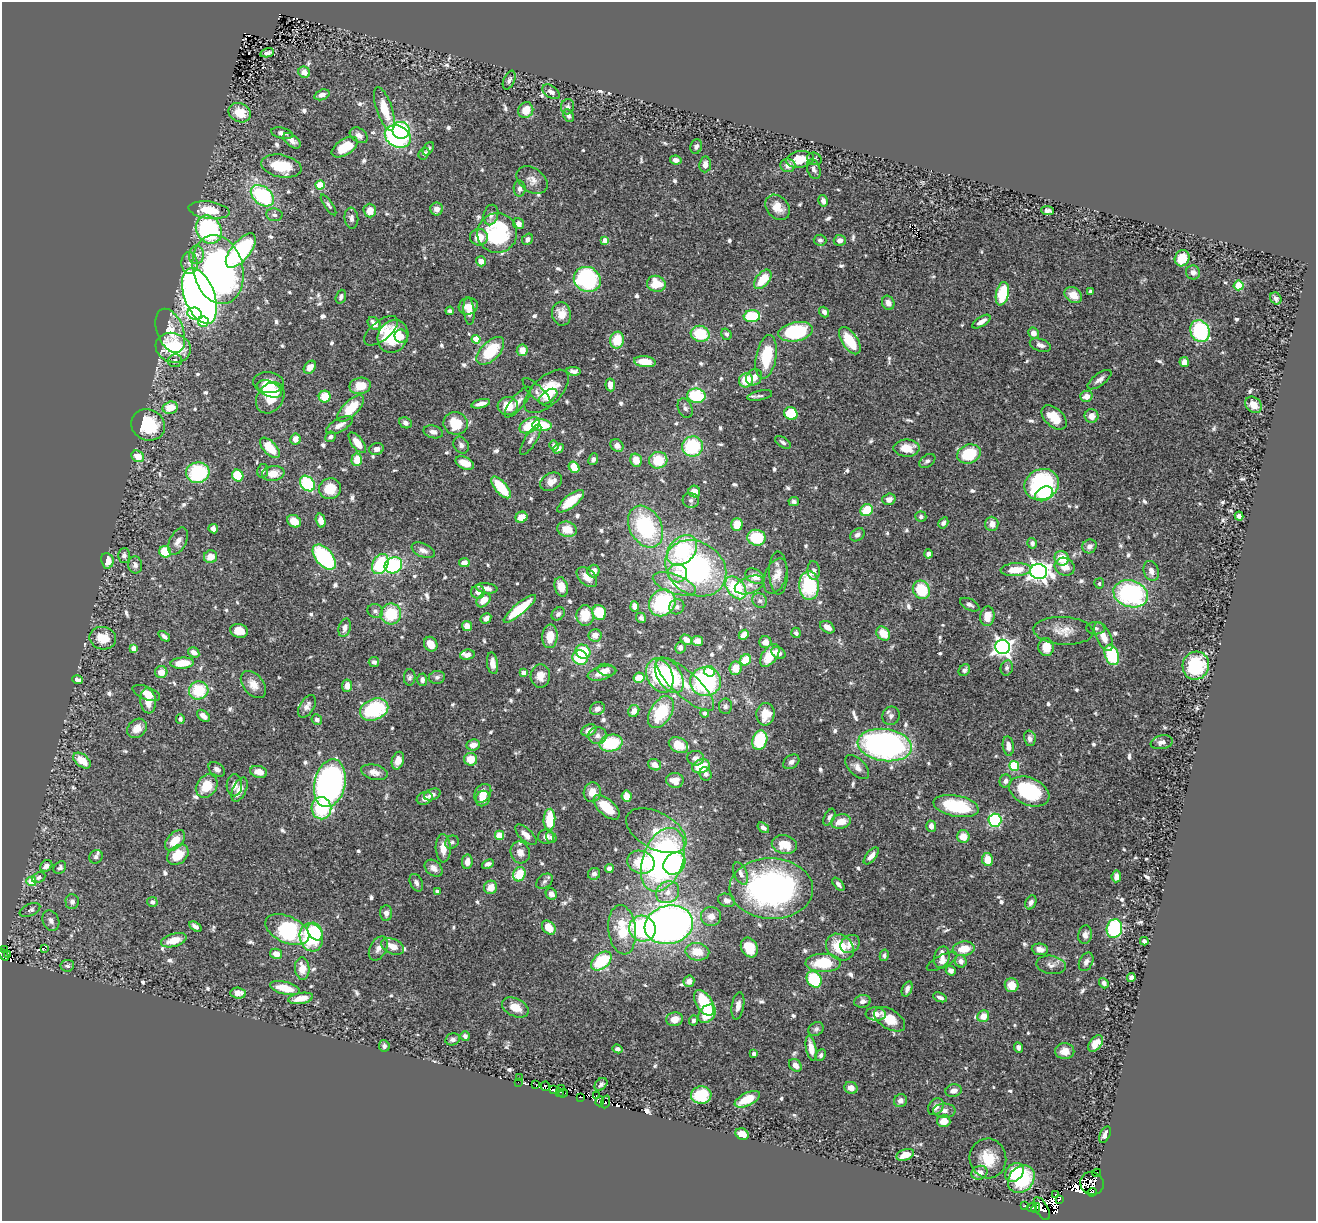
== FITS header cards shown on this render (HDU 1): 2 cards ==
NAXIS1  =                 1314
NAXIS2  =                 1219

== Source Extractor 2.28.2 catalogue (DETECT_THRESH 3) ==
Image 1314 x 1219 px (HDU 1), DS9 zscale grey, 1 PNG px = 1 image px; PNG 1318 x 1223 px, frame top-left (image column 1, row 1219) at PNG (2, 2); each listed source drawn as its Kron ellipse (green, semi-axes under 4 px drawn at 4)
Background 0.909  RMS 0.031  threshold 0.0936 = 3 sigma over >= 5 px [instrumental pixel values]
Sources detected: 770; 9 with non-positive FLUX_AUTO (blend fragments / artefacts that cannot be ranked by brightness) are neither listed nor drawn; of the other 761, the 500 brightest by FLUX_AUTO listed and drawn (261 fainter detections omitted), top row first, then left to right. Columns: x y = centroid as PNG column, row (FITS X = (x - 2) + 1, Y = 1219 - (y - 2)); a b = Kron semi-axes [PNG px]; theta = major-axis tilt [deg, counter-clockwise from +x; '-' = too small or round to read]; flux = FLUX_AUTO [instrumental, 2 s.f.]
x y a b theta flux
267 53 7 4 14 7.1
304 72 6 5 - 17
509 80 10 5 65 5.9
551 92 9 5 -35 8.4
322 95 8 5 19 12
568 107 8 6 76 6.2
384 109 23 8 -71 48
526 110 8 7 - 33
240 113 11 9 -25 42
568 116 7 5 -66 6.8
401 130 8 8 - 180
282 133 11 5 -13 11
359 135 10 7 -33 11
398 137 13 10 -27 340
292 141 10 6 -37 11
696 146 7 5 70 6.7
345 147 15 7 32 59
428 149 7 4 57 5.9
424 153 6 5 - 7.6
800 159 14 8 8 47
814 159 7 6 - 5.7
676 160 5 4 - 12
705 164 8 6 84 14
788 165 7 7 - 16
281 166 20 11 -11 69
814 169 10 6 -70 8.2
532 180 17 12 -35 18
320 185 4 4 - 83
520 189 8 6 -87 7.9
262 196 13 9 -39 200
823 201 6 4 -78 9.5
328 205 12 4 -56 5.6
778 207 14 10 -47 24
437 209 6 6 - 13
209 210 20 8 -7 57
1047 210 6 4 -6 7.1
370 211 7 6 - 24
274 215 8 6 -8 6.8
491 215 10 7 76 9
351 218 10 7 -83 8.7
518 224 6 5 - 12
209 230 15 12 -59 360
497 233 20 20 - 180
479 237 9 8 - 26
527 239 6 5 - 7.7
605 240 4 4 - 18
820 240 6 5 - 5.8
840 240 6 5 - 9.6
241 251 21 9 51 250
196 255 9 7 81 10
1182 258 8 7 - 51
481 261 5 4 - 17
189 263 11 8 -85 13
218 269 35 25 -76 860
1193 272 7 7 - 11
587 279 14 12 -28 250
763 279 11 6 51 54
656 284 9 8 - 47
1239 285 5 5 - 130
1090 291 4 3 - 7
1002 294 12 6 78 98
1073 295 9 7 -35 30
199 296 29 15 -69 2300
341 297 7 5 71 7.3
1276 298 6 5 - 8.6
888 303 7 6 - 13
468 306 9 8 - 26
450 311 4 3 - 7.5
469 311 14 5 -84 14
824 312 5 4 - 8
195 314 7 6 - 110
561 314 12 9 -81 26
752 316 8 6 4 110
203 322 5 5 - 77
981 322 10 4 33 14
374 323 7 5 -45 16
170 331 23 13 -69 42
381 331 20 9 39 21
1200 331 11 9 -65 180
796 332 17 9 11 190
1033 333 6 5 - 15
700 334 9 8 - 78
726 334 6 5 - 5.5
393 336 17 14 57 100
401 336 7 6 - 13
476 339 4 4 - 56
617 340 8 7 - 53
850 341 15 7 -57 56
1040 345 11 6 -20 11
173 348 18 14 -18 130
522 350 6 5 - 22
490 351 17 9 45 100
766 357 22 10 80 87
175 361 7 6 - 7.1
645 362 11 5 -7 41
1184 362 5 4 - 16
310 367 7 5 52 17
574 371 7 4 -7 7
754 377 9 7 47 16
746 380 7 7 - 48
1099 380 14 6 36 11
268 383 15 10 -6 33
610 385 6 4 -83 15
360 386 10 8 10 36
269 389 13 7 -25 28
547 391 27 14 44 73
537 392 19 6 -45 10
696 396 9 7 -8 120
760 396 13 4 12 6
1086 396 6 5 - 16
325 397 6 6 - 48
548 397 10 6 36 20
270 398 17 13 54 61
518 402 19 7 50 15
481 404 9 4 13 13
1253 405 9 7 -42 23
508 406 10 9 - 38
170 408 8 6 14 38
351 408 17 8 45 66
685 408 10 7 -68 8.4
791 414 7 6 - 62
1092 416 7 7 - 18
1054 417 15 9 -42 40
406 423 6 5 - 7.5
456 423 12 11 - 59
148 425 17 15 -26 110
339 425 15 6 29 18
530 425 11 7 29 78
542 425 9 5 -3 75
433 432 10 6 -15 8.9
330 437 5 5 - 7.7
295 439 6 5 - 15
531 440 18 6 58 11
783 442 9 5 -34 6.1
357 443 12 5 -53 27
461 445 9 7 -56 8.9
617 445 7 5 -35 12
554 446 5 4 - 7.2
692 446 10 10 - 140
270 448 13 6 -46 57
907 448 13 8 -1 34
376 449 7 6 - 8.2
558 449 6 4 31 10
969 454 12 9 20 87
138 456 6 5 - 29
593 459 6 4 66 6.4
357 460 6 5 - 33
636 460 7 5 -73 26
658 460 9 8 - 59
927 461 9 6 35 5.8
465 463 10 6 -23 25
574 467 6 5 - 32
263 471 7 5 79 5.4
198 473 12 10 7 150
273 474 11 7 9 27
238 476 6 5 - 75
551 482 11 8 28 17
307 484 8 6 -49 160
1042 484 18 15 24 260
501 487 13 6 -49 74
330 489 11 10 - 47
694 492 6 5 - 28
1044 494 9 6 29 49
889 499 6 5 - 11
691 500 8 7 - 7.7
571 501 16 6 38 48
794 501 5 4 - 6.4
867 510 6 5 - 55
1239 516 4 4 - 14
521 517 6 5 - 24
921 517 5 5 - 6.9
321 520 7 4 -76 16
294 521 7 6 - 35
943 523 6 4 58 6.3
992 524 7 6 - 16
737 525 6 5 - 31
646 527 22 16 -61 200
213 529 5 4 - 11
567 529 10 7 -15 31
857 535 8 5 37 8.5
757 538 9 8 - 86
178 541 15 8 62 16
1032 543 5 4 - 7
1089 546 7 6 - 9.5
423 550 12 6 -24 11
682 550 17 12 46 170
165 552 6 5 - 62
928 554 4 4 - 10
124 556 7 6 - 7.9
211 557 7 6 - 24
324 557 15 8 -50 210
1062 558 7 7 - 43
107 561 8 6 -82 23
464 563 5 4 - 19
380 564 11 7 61 130
135 565 8 7 - 9.2
393 565 9 8 - 200
1065 567 10 8 -25 24
696 568 32 26 -33 460
814 570 9 6 -84 8.6
1016 570 15 6 3 41
593 571 6 6 - 16
1151 571 10 7 -71 14
1039 572 8 7 - 1200
677 573 9 9 - 30
778 573 21 9 -89 20
755 576 10 7 -29 20
776 576 18 10 70 20
587 577 12 8 -43 21
1099 583 5 5 - 5.5
674 584 22 9 -19 34
749 585 15 8 20 17
809 586 14 10 -87 150
561 587 10 6 -77 27
487 588 11 5 -9 12
736 588 13 8 -51 110
921 590 9 8 - 83
478 592 7 6 - 12
1131 594 17 13 -17 310
483 600 8 6 48 28
760 601 8 7 - 6.4
662 603 14 12 48 190
970 605 10 5 -27 7.2
635 606 5 4 - 23
677 607 8 7 - 7.3
520 609 20 5 40 92
375 611 8 7 - 6.8
599 612 7 6 - 69
391 614 10 10 - 88
558 614 7 5 44 6.1
585 615 10 8 -90 47
987 616 10 7 84 30
486 618 6 5 - 9.7
641 618 5 4 - 5.9
467 626 5 5 - 15
827 627 8 5 -34 19
345 628 9 6 74 10
1096 628 9 6 -4 5.7
239 631 9 6 -14 28
1063 631 30 14 -3 35
796 633 5 5 - 7.1
883 634 8 6 -49 37
595 635 6 6 - 17
744 635 5 4 - 16
164 636 7 4 -38 7.1
550 636 12 7 84 32
1103 637 16 7 -64 24
103 638 13 11 -11 39
686 640 6 4 -33 12
698 641 5 5 - 14
765 642 6 6 - 13
431 644 7 6 - 23
1002 647 7 7 - 930
1046 647 9 8 - 34
133 648 4 4 - 15
680 648 6 5 - 7.1
194 652 6 4 -34 13
583 652 8 6 -39 75
778 653 7 5 -29 9.3
467 655 7 5 7 11
770 655 13 7 53 43
1112 655 10 7 -70 120
580 657 8 7 - 89
746 660 6 5 - 56
374 662 5 5 - 6.4
182 663 12 5 4 45
492 663 11 5 -82 14
1196 666 14 13 - 130
736 668 7 6 - 30
1007 668 8 6 76 6.4
606 670 9 6 -12 9.9
964 670 6 5 - 6.3
709 671 5 5 - 64
161 672 6 6 - 21
524 673 4 4 - 17
602 673 15 6 15 21
540 676 12 9 86 21
660 676 18 12 -65 180
669 676 19 12 -57 140
410 677 8 6 89 5.4
437 677 8 6 9 7
639 678 5 5 - 37
78 680 6 4 -15 6.7
422 680 6 5 - 8.8
706 681 15 14 - 250
253 684 15 10 -50 23
685 684 37 12 -42 56
347 686 6 5 - 14
199 690 10 9 - 86
146 693 15 6 -22 21
148 701 13 7 -82 32
307 706 12 7 59 12
725 706 8 6 89 5.6
374 709 15 10 22 160
597 709 7 6 - 12
634 711 6 5 - 16
661 712 17 10 59 110
704 713 4 4 - 6.9
765 714 11 9 84 37
203 716 7 5 -41 16
891 716 9 8 - 8.7
180 719 5 4 - 6.9
317 720 5 5 - 6.5
137 728 11 8 43 21
589 730 8 5 26 15
597 735 9 8 - 11
1030 738 8 6 -78 9.8
760 740 10 7 71 95
1162 742 11 6 11 9.8
611 743 11 8 11 110
473 745 7 5 10 16
678 745 10 7 -29 42
885 745 27 16 -8 710
1008 746 9 5 -83 18
696 758 8 7 - 10
471 759 6 6 - 36
82 761 10 6 -37 31
398 761 9 6 73 22
791 762 9 6 38 9.6
655 765 7 5 -27 14
701 766 9 6 20 55
1014 766 5 5 - 120
857 767 15 8 -45 15
217 769 9 6 -36 8.4
259 772 8 6 -16 25
374 772 13 7 -14 16
705 774 7 6 - 7.7
675 780 9 7 -6 24
1005 781 6 6 - 7.7
330 783 24 15 77 880
234 785 11 7 90 13
207 786 12 10 52 52
239 790 13 6 65 17
1029 791 21 13 -23 160
592 792 10 8 78 24
483 793 10 7 54 21
432 794 9 5 20 10
627 796 5 5 - 27
425 798 8 6 19 14
483 798 8 7 - 20
956 806 23 10 -11 140
606 807 16 8 -42 48
321 808 11 10 - 120
829 817 9 5 64 6
549 820 11 6 86 64
995 820 6 6 - 200
841 821 10 7 13 32
931 826 5 5 - 14
763 828 6 4 -37 6.6
656 831 33 18 -29 59
500 835 4 4 - 58
526 835 13 6 -43 14
546 837 8 7 - 10
551 837 6 5 - 5.4
963 837 6 6 - 31
175 840 12 7 47 39
452 842 7 6 - 5.4
784 845 13 9 -12 36
443 848 14 7 -88 25
520 852 11 9 -68 15
178 855 12 8 42 48
871 856 10 5 50 13
96 857 7 6 - 6.3
987 859 6 5 - 33
663 860 33 20 70 660
467 862 7 5 82 16
641 862 14 11 -17 110
674 863 12 10 47 150
488 864 6 4 23 7.7
46 866 7 5 41 12
60 868 7 5 43 6.9
434 868 10 7 -40 14
609 869 4 4 - 13
741 873 12 6 -67 11
519 874 7 6 - 53
594 874 6 6 - 7.4
1116 876 6 5 - 12
39 877 7 5 26 5.5
31 881 5 4 - 64
544 881 9 6 40 6.6
416 883 9 6 -64 6.5
838 884 8 4 -49 6.4
491 887 7 6 - 23
771 888 42 30 -2 600
437 892 4 4 - 5.5
668 892 12 10 36 24
551 894 6 5 - 13
727 900 9 6 -19 9.5
72 902 7 6 - 8.6
152 902 5 5 - 6.9
1031 902 7 5 65 8
30 910 11 6 24 9.4
386 913 8 6 -89 10
711 916 10 9 - 18
51 921 10 8 -65 11
669 925 24 19 13 1400
195 927 7 4 -34 7.9
549 927 8 6 -48 31
642 929 13 12 - 240
1114 929 9 7 75 190
287 930 23 13 -24 240
622 930 25 13 -84 98
315 931 9 6 -58 110
1085 935 9 7 80 10
311 937 14 11 -73 90
174 940 13 6 15 33
1144 941 4 4 - 7.4
850 944 10 8 36 18
393 946 12 7 -25 22
840 947 15 12 -40 73
44 948 3 3 - 9.1
378 948 13 8 62 12
749 948 10 8 -62 53
964 949 11 7 8 39
1040 949 8 5 -7 15
4 950 2 2 - 5.7
697 952 12 8 -9 38
3 954 7 2 -52 40
8 954 3 3 - 39
276 954 6 5 - 19
884 955 6 4 77 5.4
942 957 11 7 75 9.9
601 961 11 7 40 110
961 961 6 5 - 12
942 962 17 6 26 11
1086 962 10 6 64 10
823 963 17 9 0 97
1051 965 15 9 -9 14
67 966 7 5 8 6.1
302 969 11 7 -84 31
951 971 5 4 - 9.1
1131 977 4 4 - 9.1
814 979 8 7 - 110
689 981 6 5 - 9.6
1104 983 5 4 - 7.2
1012 985 7 7 - 25
285 988 15 6 -13 46
907 989 8 5 68 9
238 993 8 5 -4 14
940 997 7 4 -23 9
301 998 12 5 9 27
862 1001 8 6 15 8.5
704 1003 14 8 -59 100
738 1006 14 6 80 12
515 1007 14 9 -25 30
707 1014 10 7 50 59
876 1014 10 6 -3 16
983 1016 6 5 - 23
674 1019 8 7 - 22
890 1019 17 9 -32 44
693 1021 5 4 - 5.4
816 1029 8 6 37 5.7
465 1036 5 5 - 5.8
453 1039 7 6 - 6.7
1096 1043 9 6 50 21
384 1046 6 5 - 5.9
1018 1047 5 4 - 8
811 1048 13 5 -79 19
618 1049 5 3 - 5.6
1065 1051 9 8 - 20
754 1054 4 3 - 7.1
821 1055 6 5 - 5.9
795 1065 7 5 -45 12
519 1078 2 2 - 5.4
518 1082 3 2 - 8
601 1084 7 5 47 5.6
536 1085 4 2 - 11
545 1086 5 2 - 55
851 1088 7 6 - 16
562 1089 3 2 - 21
554 1090 4 3 - 70
954 1091 8 6 16 13
560 1092 3 2 - 14
563 1093 5 2 - 11
596 1095 4 2 - 7.3
701 1095 10 8 5 88
581 1097 3 2 - 54
747 1099 14 6 25 51
600 1101 5 3 - 41
901 1101 7 6 - 9.3
605 1102 6 3 70 37
936 1107 9 7 56 15
944 1111 11 7 0 12
944 1121 6 6 - 28
742 1134 7 5 -24 23
1105 1135 9 5 66 11
905 1155 9 5 20 27
988 1158 20 18 -80 54
1014 1172 10 8 47 73
979 1173 8 6 20 16
1097 1173 4 2 - 7600
1021 1179 15 12 53 120
1092 1183 12 11 - 32
1092 1192 5 3 - 29
1056 1194 4 2 - 7.2
1059 1199 4 2 - 23
1025 1206 3 3 - 18
1032 1207 5 3 - 75
1036 1208 5 2 - 24
1042 1209 13 6 -60 53
At the frame edge (FLAGS 8, measured only in part): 1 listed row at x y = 3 954
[261 fainter detections neither listed nor drawn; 9 non-positive-flux detections neither listed nor drawn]